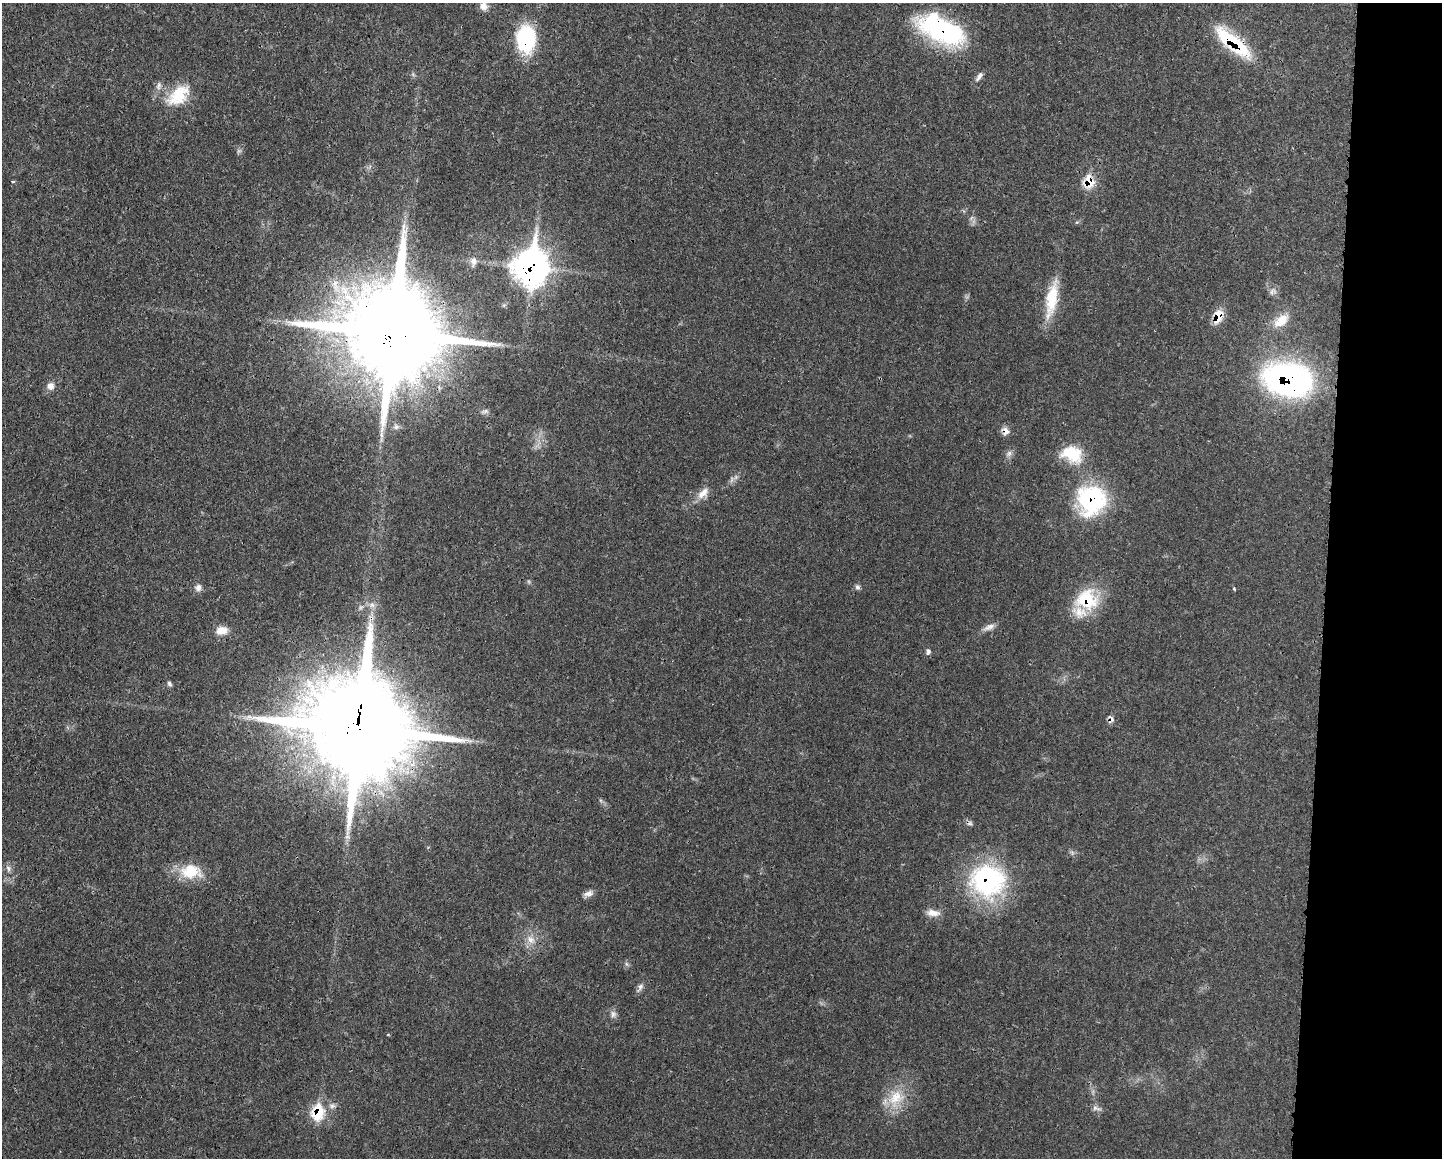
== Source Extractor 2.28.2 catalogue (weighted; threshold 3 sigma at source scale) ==
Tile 9 of 3 x 4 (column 3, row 3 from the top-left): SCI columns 3002-4441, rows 1171-2326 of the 4676 x 4644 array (HDU 1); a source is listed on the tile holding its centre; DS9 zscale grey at full resolution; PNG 1444 x 1160 px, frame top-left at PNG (2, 3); no overlay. Shown black and unused: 8% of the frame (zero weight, under 3 of 4 exposures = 1% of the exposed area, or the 3 px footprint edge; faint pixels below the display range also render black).
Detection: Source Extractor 2.28.2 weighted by HDU 2 'WHT'; one run over the whole footprint, this tile lists its part. Background 0.0211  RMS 0.0023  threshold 0.0104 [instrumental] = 3 sigma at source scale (4.5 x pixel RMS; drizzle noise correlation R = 1.50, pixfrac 1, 0.05/0.05 arcsec/px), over >= 5 px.
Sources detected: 51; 1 too faint to see at this stretch — not listed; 1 inside a brighter listed object's ellipse — not listed separately; the other 49 listed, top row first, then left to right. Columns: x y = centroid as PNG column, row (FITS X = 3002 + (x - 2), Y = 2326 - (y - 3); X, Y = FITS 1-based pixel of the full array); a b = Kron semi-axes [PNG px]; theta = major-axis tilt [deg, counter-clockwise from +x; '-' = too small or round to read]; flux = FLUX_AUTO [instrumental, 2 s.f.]
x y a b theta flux
483 6 10 10 - 1.6
942 30 57 25 -25 31
526 38 28 19 -89 18
1233 42 52 15 -40 15
979 76 13 6 55 0.95
158 86 12 5 83 0.88
178 95 35 20 41 8.6
13 181 4 3 - 0.27
1089 181 13 10 89 5.2
473 261 13 8 83 1.4
531 267 17 13 87 260
1273 291 11 8 28 0.95
1051 299 46 13 80 8.2
1218 316 16 10 76 4.1
1281 321 23 13 37 4.1
392 333 28 26 -27 5700
1288 379 48 31 -11 66
50 386 9 9 - 1.5
485 411 11 5 15 0.66
396 427 8 6 87 0.65
1005 431 11 8 -53 1.4
381 435 10 4 -90 0.82
1009 454 9 6 50 0.84
1072 454 27 19 -21 8.3
703 493 19 9 43 2.3
1092 500 33 31 65 26
857 587 7 6 - 0.62
198 588 10 9 - 1.1
1234 589 4 3 - 0.32
1087 600 30 27 -8 12
372 605 8 6 -43 0.94
361 607 8 4 58 0.57
989 627 17 7 23 1.4
221 630 15 10 10 2.5
928 651 8 6 89 0.67
169 684 7 5 -57 0.54
1111 719 10 7 85 0.92
359 729 30 26 -16 6800
8 868 9 7 -67 0.83
191 871 29 19 -2 7.2
988 880 44 39 -5 31
588 893 13 7 21 1.2
933 913 18 8 -6 1.9
530 939 13 9 -30 2.1
640 987 10 7 59 0.88
613 1014 10 7 82 0.98
896 1098 26 19 44 6.8
1096 1108 13 6 -13 0.92
318 1112 13 10 80 11
Overlapping masked pixels (flux is a lower limit): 15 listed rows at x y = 942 30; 526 38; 1233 42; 1089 181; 531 267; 1218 316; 392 333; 1288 379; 1005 431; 1092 500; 1087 600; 1111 719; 359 729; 988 880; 318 1112